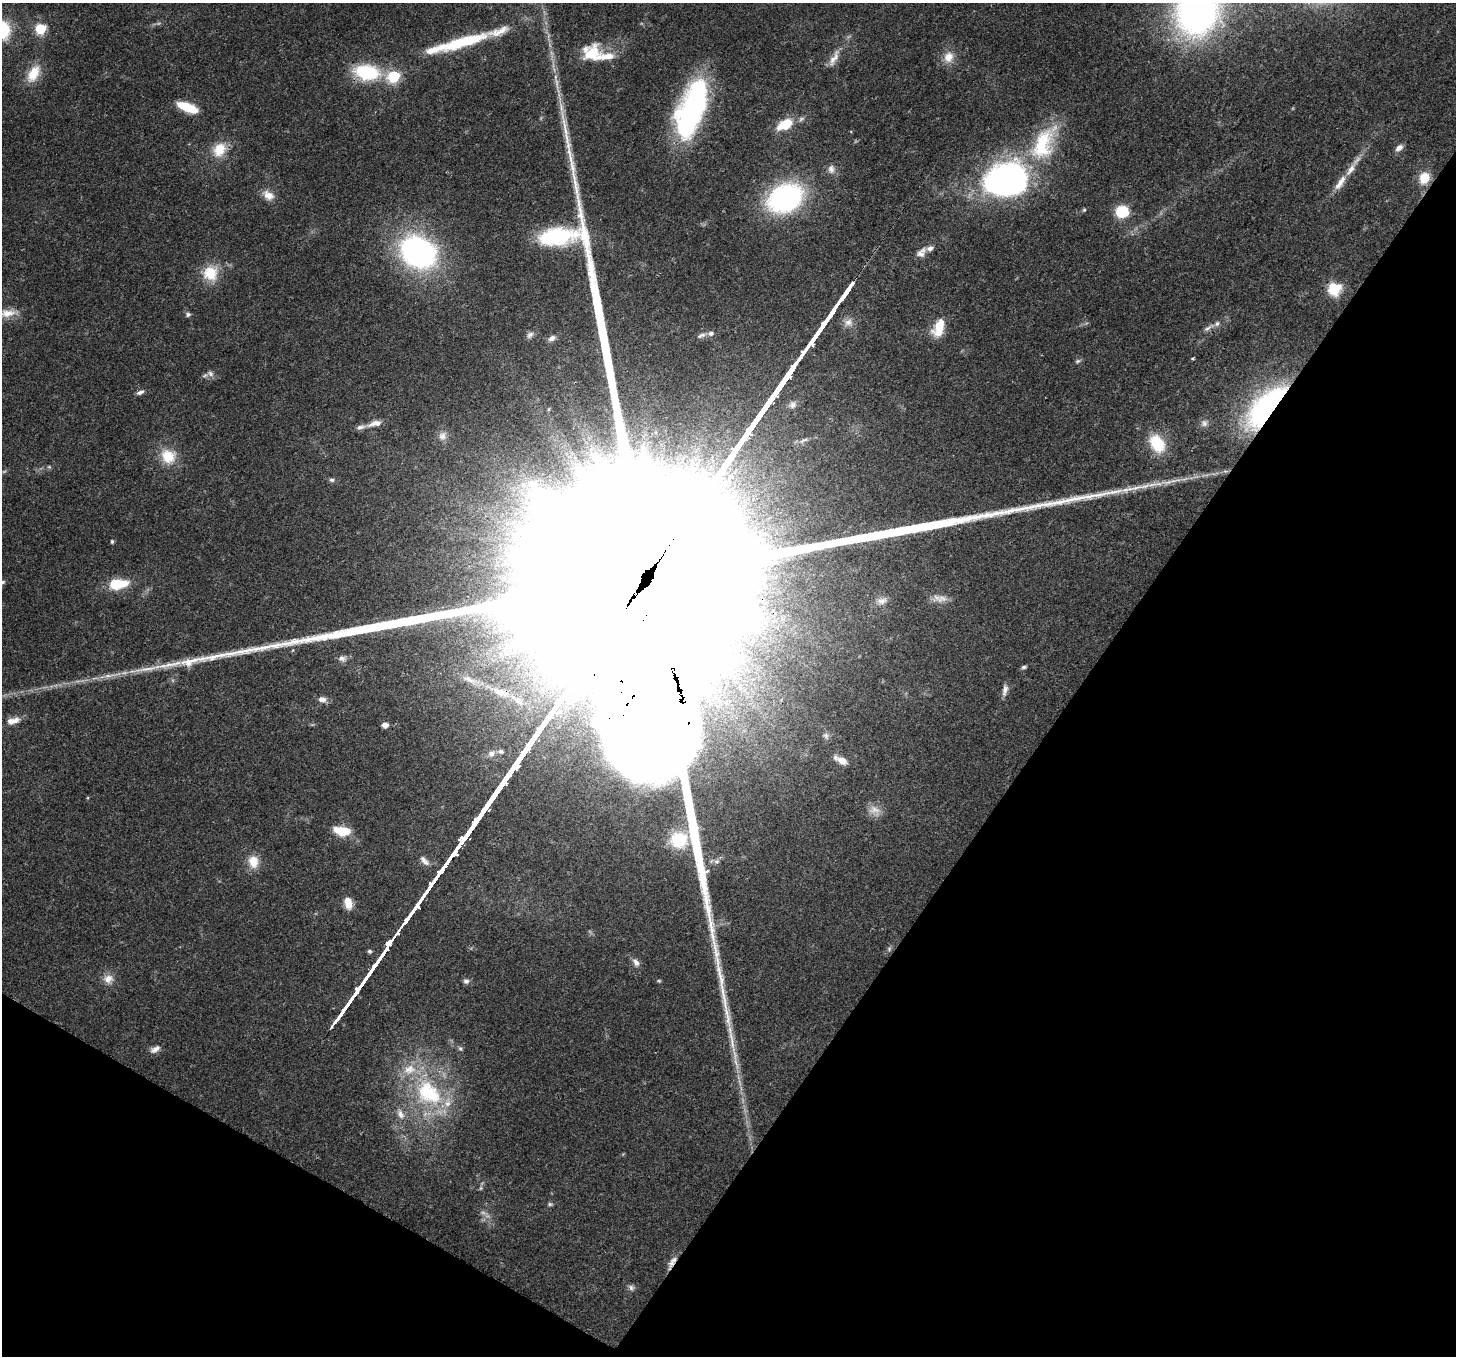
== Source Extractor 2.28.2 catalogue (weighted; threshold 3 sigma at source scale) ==
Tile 15 of 4 x 4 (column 3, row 4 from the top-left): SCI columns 2983-4436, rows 355-1708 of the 5960 x 6058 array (HDU 1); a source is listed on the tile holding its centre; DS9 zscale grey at full resolution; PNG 1458 x 1358 px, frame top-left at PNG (2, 3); no overlay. Shown black and unused: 32% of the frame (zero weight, under 3 of 4 exposures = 8% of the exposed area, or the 3 px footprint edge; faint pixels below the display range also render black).
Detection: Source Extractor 2.28.2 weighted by HDU 2 'WHT'; one run over the whole footprint, this tile lists its part. Background 0.0595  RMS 0.0035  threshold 0.0158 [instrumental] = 3 sigma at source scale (4.5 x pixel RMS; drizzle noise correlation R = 1.50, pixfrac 1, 0.0396/0.0396 arcsec/px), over >= 5 px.
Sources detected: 101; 7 too faint to see at this stretch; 3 inside a brighter object's white glare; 2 long thin detections or spike segments (spike, bleed or trail) — not listed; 11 inside a brighter listed object's ellipse — not listed separately; the other 78 listed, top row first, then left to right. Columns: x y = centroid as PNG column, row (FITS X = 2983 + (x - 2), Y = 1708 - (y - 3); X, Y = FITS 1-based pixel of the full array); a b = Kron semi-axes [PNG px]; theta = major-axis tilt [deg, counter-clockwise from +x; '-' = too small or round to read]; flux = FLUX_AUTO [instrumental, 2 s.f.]
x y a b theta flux
1197 11 54 44 65 150
40 29 6 6 - 26
2 30 15 13 85 23
464 41 54 11 17 23
592 53 23 22 - 12
948 57 15 13 71 4.5
834 58 28 8 63 3.9
367 72 27 16 -8 23
33 74 24 13 63 7.6
394 77 7 6 - 33
557 84 19 4 -86 2.4
187 107 21 8 -21 11
693 109 60 25 74 72
785 124 21 11 25 8.8
1043 144 53 27 64 28
1399 148 9 6 39 2
219 150 19 15 54 7.8
831 169 12 9 89 2
1351 169 24 7 55 4.5
1424 178 16 13 72 6
1006 180 41 31 14 120
268 195 16 10 -32 3.5
785 198 26 20 22 85
1084 210 6 5 - 0.52
1122 211 12 11 - 11
418 252 29 22 -31 110
921 253 15 9 50 2.5
210 273 21 20 - 9.3
1334 288 7 6 - 45
8 313 24 10 5 4.8
188 314 7 6 - 0.88
939 328 21 11 71 8.4
1207 328 12 5 29 1.4
530 335 11 7 40 1.4
701 335 14 6 21 1.5
552 338 10 7 28 1.6
1193 358 3 3 - 0.46
1078 361 8 5 27 0.72
140 392 11 5 19 1.2
1268 407 41 18 47 100
375 423 21 7 14 3.1
1204 423 10 9 - 1.7
442 436 12 11 - 2.5
1157 443 22 15 -58 13
168 456 21 19 -47 9
332 480 8 5 -1 0.87
112 541 6 4 77 0.52
2 582 8 5 10 0.78
117 584 15 8 6 18
942 598 23 9 8 3.3
882 601 14 9 9 2.3
342 658 12 8 -9 1.8
733 662 11 9 74 2.2
1024 667 8 4 15 0.7
109 676 22 5 6 3
1005 690 15 6 78 2
501 692 40 13 -21 15
322 699 9 7 -7 2.1
13 721 19 8 15 3.4
385 725 6 5 - 2
826 736 10 7 -72 1.3
842 760 15 9 -28 3.2
342 831 14 8 -9 11
679 840 21 19 -9 13
716 861 8 5 19 1
253 862 17 13 -84 5.4
348 903 14 8 -76 4.3
636 962 11 7 -56 1.9
108 979 13 13 - 3.3
466 981 7 7 - 1.1
659 981 5 4 - 0.43
155 1049 13 7 30 2
460 1049 7 5 -68 0.69
429 1093 48 33 -43 39
400 1114 15 9 -67 3
550 1204 6 5 - 0.63
672 1263 18 7 61 2.6
631 1287 8 7 - 1.1
Overlapping masked pixels (flux is a lower limit): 4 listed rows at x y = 367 72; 1268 407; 501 692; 672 1263
Isophote crosses this tile's border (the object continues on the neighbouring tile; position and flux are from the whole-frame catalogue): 4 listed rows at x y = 1197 11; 2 30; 8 313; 2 582